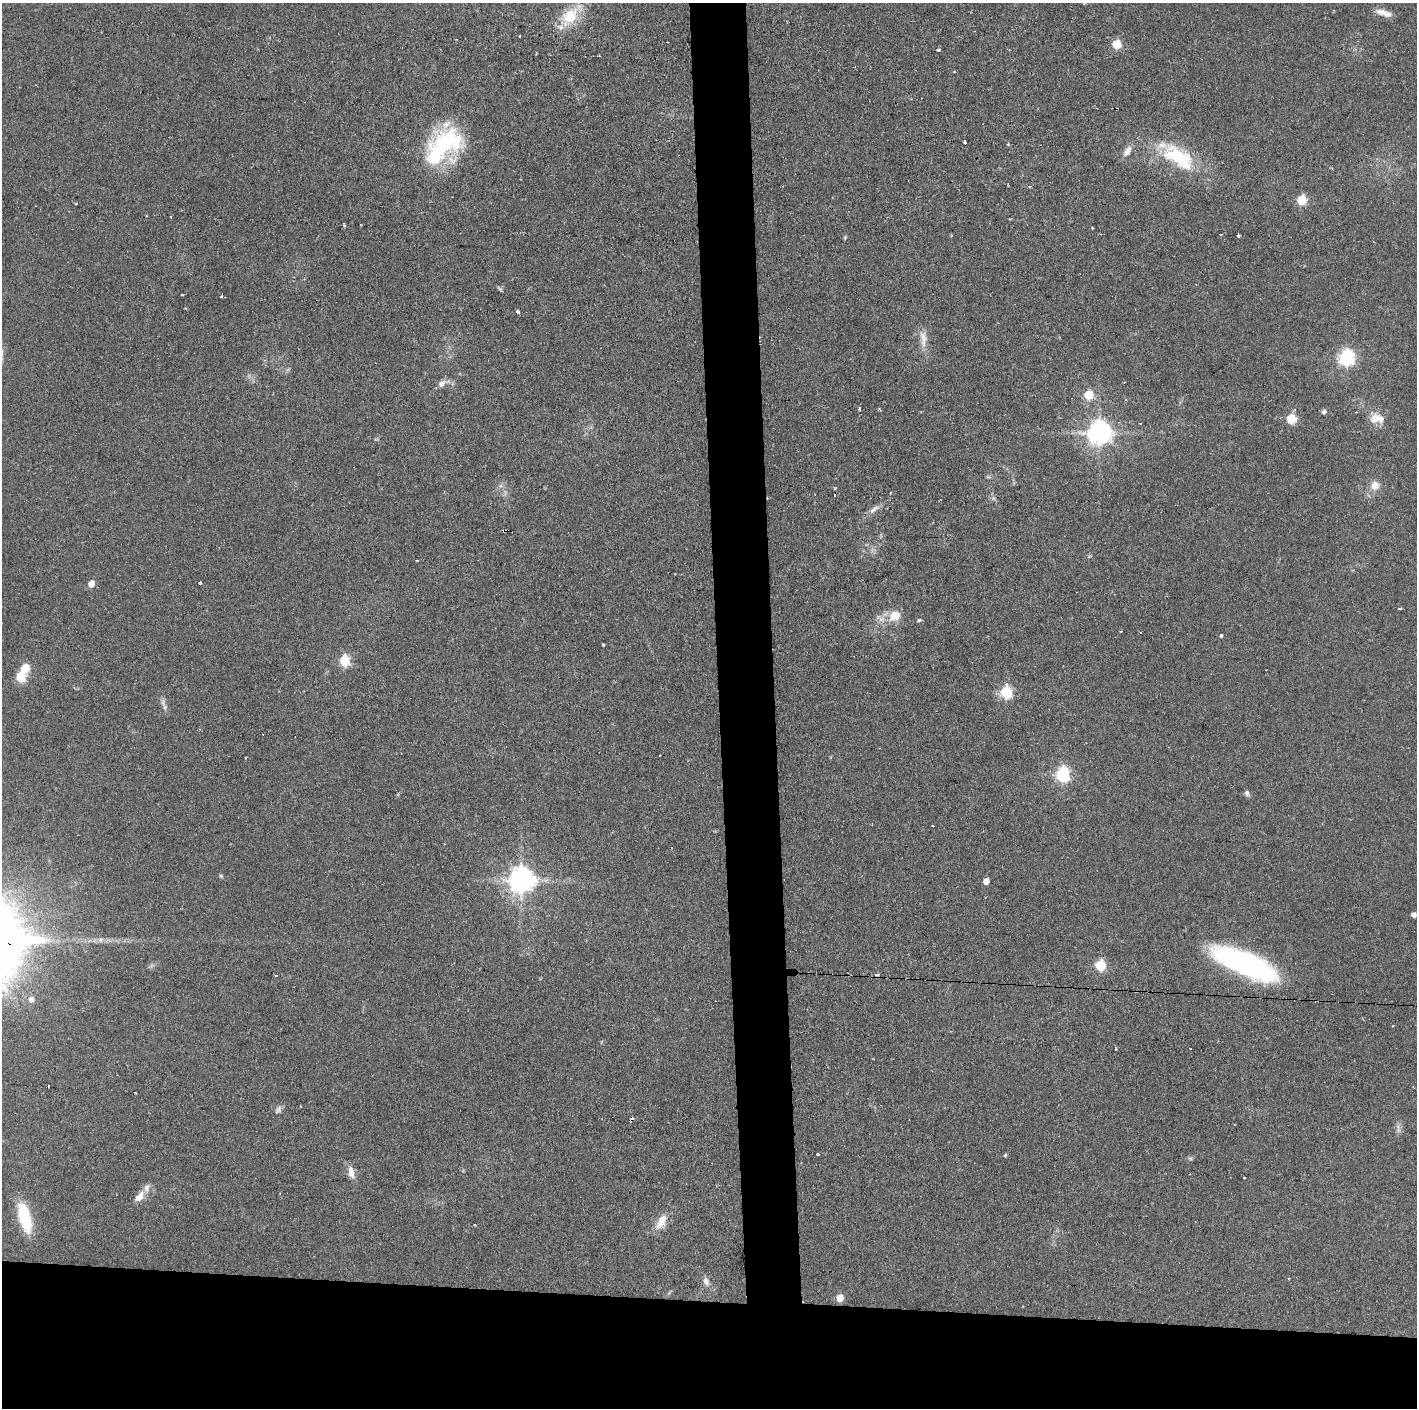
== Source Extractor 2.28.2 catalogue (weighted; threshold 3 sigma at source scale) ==
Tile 8 of 3 x 3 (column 2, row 3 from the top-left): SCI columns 1418-2832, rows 1-1406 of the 4251 x 4217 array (HDU 1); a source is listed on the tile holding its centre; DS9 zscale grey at full resolution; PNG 1419 x 1410 px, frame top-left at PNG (2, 3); no overlay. Shown black and unused: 11% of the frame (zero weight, under 2 of 3 exposures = <1% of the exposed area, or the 3 px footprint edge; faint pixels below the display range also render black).
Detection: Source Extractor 2.28.2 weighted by HDU 2 'WHT'; one run over the whole footprint, this tile lists its part. Background 0.122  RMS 0.0067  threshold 0.0301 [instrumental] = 3 sigma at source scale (4.5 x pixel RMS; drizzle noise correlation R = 1.50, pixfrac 1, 0.05/0.05 arcsec/px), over >= 5 px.
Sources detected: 94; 14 cosmic-ray / hot-pixel residue — not listed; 3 inside a brighter listed object's ellipse — not listed separately; the other 77 listed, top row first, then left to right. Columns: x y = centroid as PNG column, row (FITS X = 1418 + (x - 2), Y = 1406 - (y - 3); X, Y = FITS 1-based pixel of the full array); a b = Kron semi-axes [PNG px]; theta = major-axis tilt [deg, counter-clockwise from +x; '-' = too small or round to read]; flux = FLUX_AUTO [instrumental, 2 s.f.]
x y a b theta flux
1384 13 21 7 -17 5.7
570 16 21 15 49 23
519 36 3 2 - 0.51
1116 44 6 5 - 29
938 50 3 3 - 1.6
965 142 3 3 - 2.5
1008 144 3 3 - 1.1
443 145 53 29 45 74
1127 151 14 7 55 5.1
1177 156 48 23 -23 46
1302 200 6 5 - 42
76 203 4 2 - 0.61
344 225 4 3 - 1.1
1092 228 3 2 - 0.73
1238 235 3 3 - 3.1
845 237 5 3 - 0.85
500 289 10 3 -45 1
182 294 3 3 - 1.3
222 296 3 3 - 4.4
518 312 4 3 - 3.9
923 339 27 8 -86 7.5
1346 358 7 6 - 200
1124 382 3 2 - 0.9
441 383 11 7 41 3.5
1089 395 6 5 - 39
859 409 3 3 - 2
880 410 4 3 - 0.92
1324 412 5 5 - 2
1291 419 6 5 - 40
1377 419 22 13 -8 8.9
1140 423 3 2 - 0.71
1099 433 8 8 - 630
1375 485 11 10 - 6.5
835 488 4 3 - 0.9
890 492 3 2 - 0.62
874 509 18 7 36 4
504 531 4 4 - 1.1
200 583 4 3 - 4.4
91 584 5 5 - 8
1399 608 3 3 - 5
895 615 17 13 7 9.9
918 621 4 3 - 4.6
1221 636 3 3 - 3.5
603 645 3 3 - 0.6
344 661 6 5 - 55
25 669 6 5 - 24
20 677 6 5 - 45
1006 693 6 6 - 78
165 707 10 5 -77 2.3
1062 775 7 6 - 150
1247 793 7 6 - 2.1
221 876 5 4 - 0.87
521 880 8 8 - 770
986 881 5 5 - 6
1414 915 5 4 - 3.1
1243 963 65 20 -23 150
1100 966 6 5 - 48
877 974 3 3 - 3.8
31 999 8 7 - 3.3
1116 1049 3 3 - 1.1
873 1059 2 2 - 0.55
48 1086 3 3 - 6.1
135 1092 2 2 - 0.59
301 1107 3 2 - 0.61
278 1110 12 7 52 2.3
1398 1127 14 3 -86 1.8
817 1154 3 3 - 3.6
1005 1155 5 4 - 0.85
1190 1158 7 4 -1 1.1
351 1172 16 8 -75 5.4
1244 1177 3 3 - 1.2
139 1197 15 8 49 6
24 1218 30 11 -75 31
661 1222 25 12 59 9.2
475 1225 3 3 - 0.55
706 1281 13 8 -65 3.7
840 1298 6 5 - 11
Overlapping masked pixels (flux is a lower limit): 2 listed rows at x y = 504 531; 1243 963